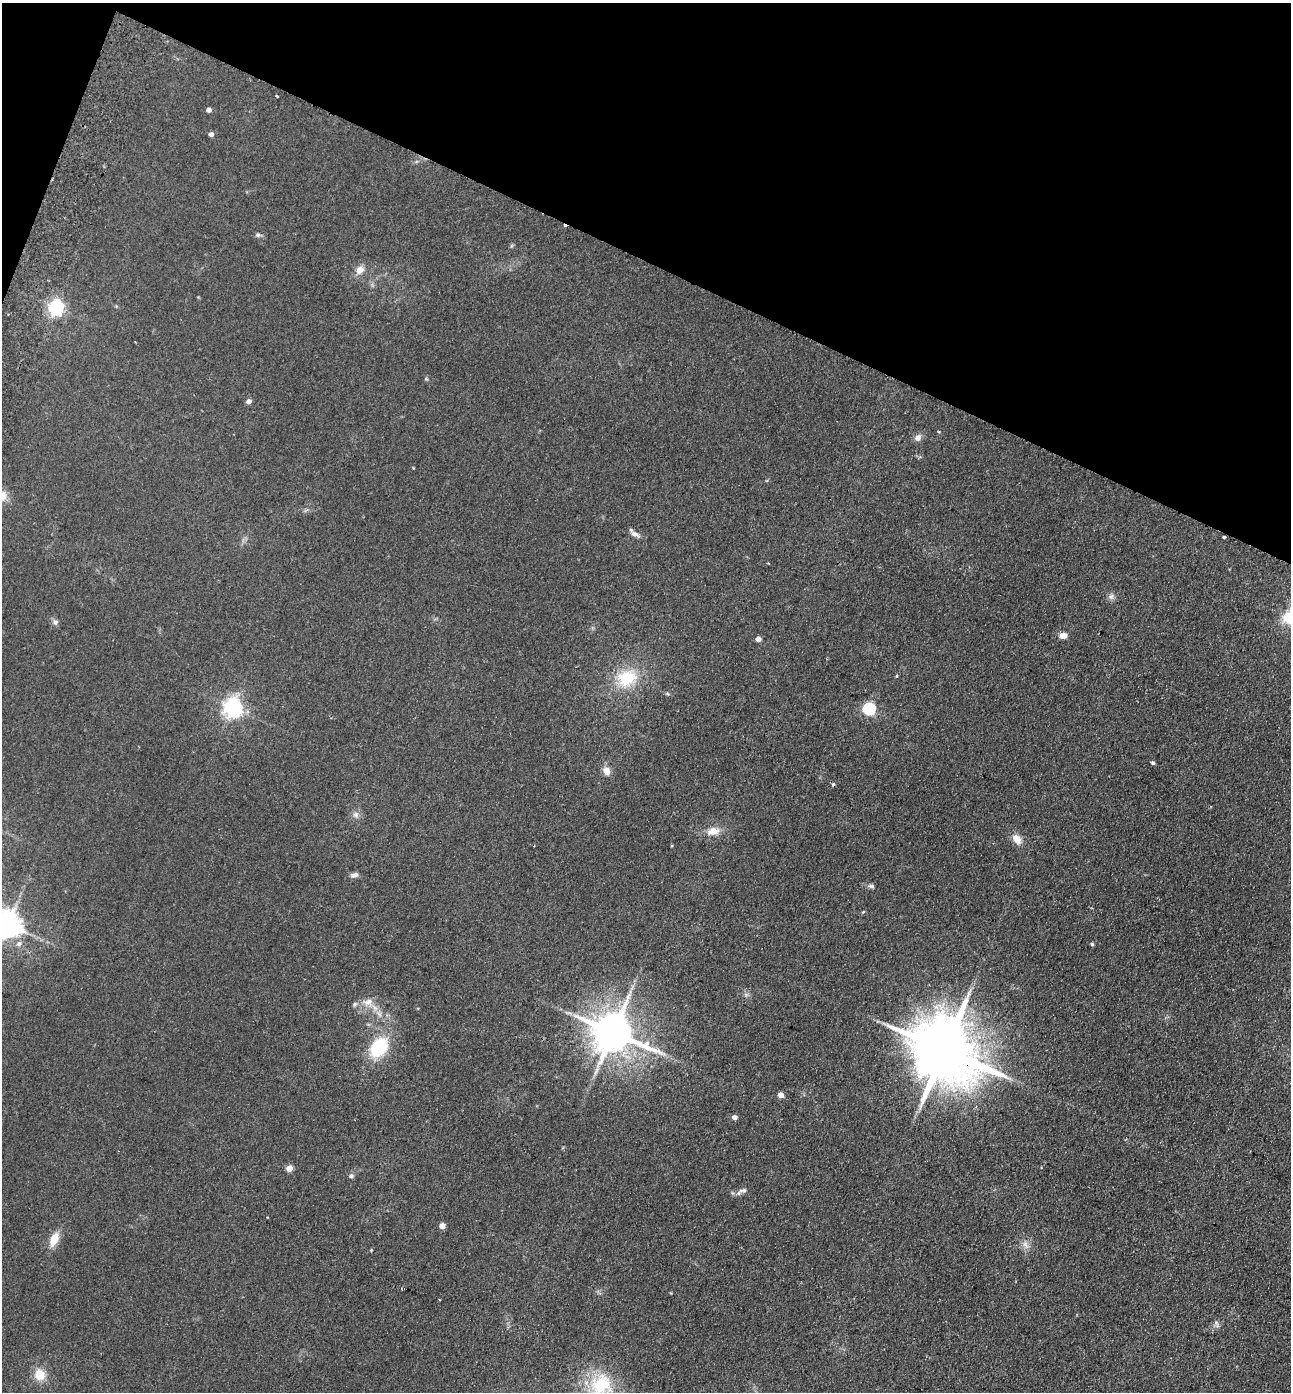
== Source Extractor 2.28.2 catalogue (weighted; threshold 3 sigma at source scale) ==
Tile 2 of 4 x 4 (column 2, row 1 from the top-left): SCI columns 1615-2903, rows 4195-5584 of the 5675 x 5610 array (HDU 1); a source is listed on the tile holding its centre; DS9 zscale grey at full resolution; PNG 1293 x 1394 px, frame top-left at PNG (2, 3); no overlay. Shown black and unused: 20% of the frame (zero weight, under 2 of 3 exposures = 3% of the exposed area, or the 3 px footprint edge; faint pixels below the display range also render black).
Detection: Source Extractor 2.28.2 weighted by HDU 2 'WHT'; one run over the whole footprint, this tile lists its part. Background 0.132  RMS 0.011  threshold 0.0513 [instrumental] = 3 sigma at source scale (4.5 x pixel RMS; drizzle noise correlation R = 1.50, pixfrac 1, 0.05/0.05 arcsec/px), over >= 5 px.
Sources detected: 49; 3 cosmic-ray / hot-pixel residue — not listed; the other 46 listed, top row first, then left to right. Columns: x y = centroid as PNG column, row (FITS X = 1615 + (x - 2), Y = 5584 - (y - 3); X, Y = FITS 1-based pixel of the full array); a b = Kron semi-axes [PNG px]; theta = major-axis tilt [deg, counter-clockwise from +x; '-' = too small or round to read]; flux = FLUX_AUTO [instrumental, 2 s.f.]
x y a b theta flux
277 96 3 2 - 0.99
209 110 4 4 - 5.3
211 134 4 4 - 4.7
258 235 7 6 - 2.3
360 270 11 10 - 8.4
56 308 6 6 - 350
249 401 5 4 - 5.5
918 437 10 8 48 5.1
2 496 15 11 -34 14
634 534 14 6 -23 5.2
1111 596 8 6 88 3.5
55 622 8 7 - 3.3
1063 636 9 6 0 7.7
758 639 4 4 - 7.4
896 676 3 3 - 2.3
627 678 28 21 14 46
233 708 7 6 - 570
869 709 6 5 - 160
1153 763 4 4 - 2.3
606 771 10 8 -60 8.2
833 785 3 3 - 4.6
356 815 9 7 -66 4.4
713 831 16 10 12 12
1017 839 14 10 -46 9.8
355 875 9 6 20 4.3
871 886 9 5 -15 2.7
7 925 8 8 - 1500
19 944 7 7 - 4.3
1092 944 4 4 - 1.7
368 1002 13 8 39 8.7
355 1004 6 5 - 2.1
613 1032 13 11 -20 3900
379 1047 21 15 51 60
944 1050 21 16 -33 11000
780 1095 4 4 - 10
734 1117 5 4 - 5.5
289 1168 4 4 - 13
351 1176 6 5 - 2.6
741 1191 17 6 27 4.7
442 1226 4 4 - 14
54 1239 15 8 65 17
1025 1245 12 6 -57 5.5
371 1250 4 3 - 1
1216 1323 11 5 -68 3.2
40 1375 14 12 -66 17
600 1386 39 26 56 65
Overlapping masked pixels (flux is a lower limit): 1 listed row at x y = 944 1050
Isophote crosses this tile's border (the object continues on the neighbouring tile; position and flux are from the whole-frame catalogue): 3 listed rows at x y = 2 496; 7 925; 600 1386